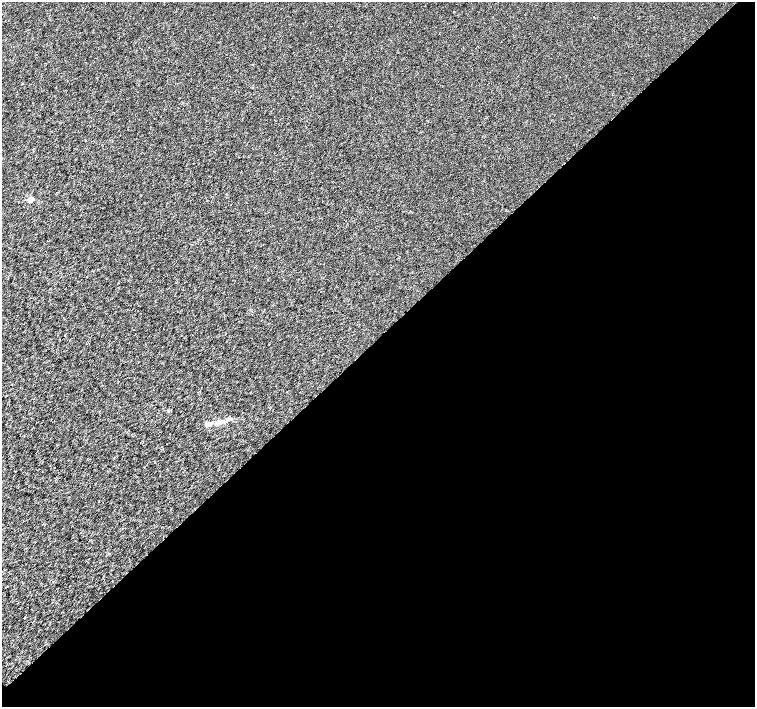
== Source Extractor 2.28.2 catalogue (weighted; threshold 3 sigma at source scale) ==
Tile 12 of 4 x 4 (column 4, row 3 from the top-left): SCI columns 4518-6023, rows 1566-2975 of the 6028 x 6015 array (HDU 1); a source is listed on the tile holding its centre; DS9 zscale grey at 2 x 2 block average (1 PNG px = mean of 2 x 2 image px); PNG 757 x 709 px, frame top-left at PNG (2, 2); no overlay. Shown black and unused: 52% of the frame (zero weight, under 3 of 6 exposures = <1% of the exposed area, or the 3 px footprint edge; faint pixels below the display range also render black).
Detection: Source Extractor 2.28.2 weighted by HDU 2 'WHT'; one run over the whole footprint, this tile lists its part. Background 1.17e-04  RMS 0.0017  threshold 0.00676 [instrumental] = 3 sigma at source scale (4.09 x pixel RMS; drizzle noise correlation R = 1.36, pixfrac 0.8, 0.0396/0.0396 arcsec/px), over >= 5 px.
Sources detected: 3; all 3 listed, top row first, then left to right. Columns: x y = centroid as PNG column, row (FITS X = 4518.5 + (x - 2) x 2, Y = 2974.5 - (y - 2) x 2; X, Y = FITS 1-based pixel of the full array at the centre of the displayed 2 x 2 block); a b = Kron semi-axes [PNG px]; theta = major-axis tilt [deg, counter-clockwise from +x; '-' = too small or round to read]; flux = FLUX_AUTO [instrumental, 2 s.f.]
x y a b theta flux
30 200 3 3 - 6.2
65 335 2 2 - 0.29
208 424 11 5 21 2